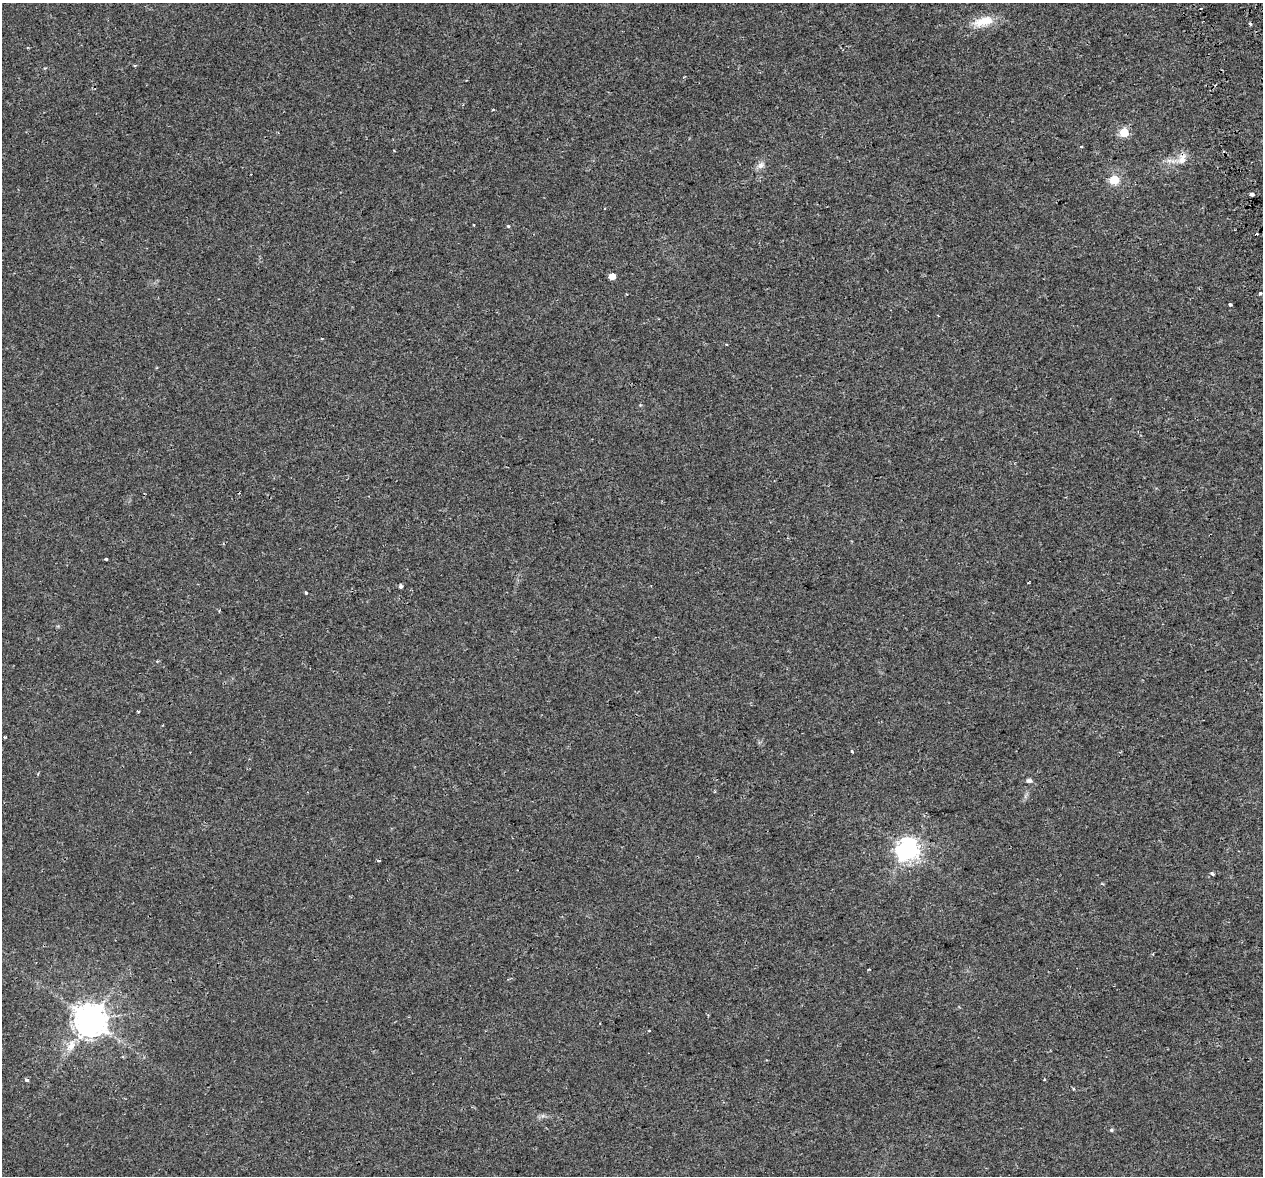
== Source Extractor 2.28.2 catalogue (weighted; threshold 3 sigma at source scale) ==
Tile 10 of 4 x 4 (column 2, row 3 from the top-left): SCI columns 1319-2579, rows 1279-2452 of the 5157 x 4856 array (HDU 1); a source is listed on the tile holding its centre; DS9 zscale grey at full resolution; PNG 1265 x 1178 px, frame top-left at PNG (2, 3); no overlay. Shown black and unused: <1% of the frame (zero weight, under 2 of 3 exposures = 3% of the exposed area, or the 3 px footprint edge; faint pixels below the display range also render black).
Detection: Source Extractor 2.28.2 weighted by HDU 2 'WHT'; one run over the whole footprint, this tile lists its part. Background 0.00668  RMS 0.0029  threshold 0.0129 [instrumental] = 3 sigma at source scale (4.5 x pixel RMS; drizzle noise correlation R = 1.50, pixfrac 1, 0.0396/0.0396 arcsec/px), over >= 5 px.
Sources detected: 36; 2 cosmic-ray / hot-pixel residue — not listed; the other 34 listed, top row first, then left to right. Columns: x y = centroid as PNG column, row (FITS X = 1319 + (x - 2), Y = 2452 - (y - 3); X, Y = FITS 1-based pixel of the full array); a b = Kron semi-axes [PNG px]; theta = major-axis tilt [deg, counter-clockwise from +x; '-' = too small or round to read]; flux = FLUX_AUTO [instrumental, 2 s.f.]
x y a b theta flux
984 21 29 12 18 5.6
1250 23 3 3 - 0.7
135 65 4 3 - 0.35
1124 132 5 5 - 13
1081 147 3 3 - 0.32
1182 159 16 11 56 3
761 165 11 8 37 1.4
1114 179 6 6 - 7.3
1251 194 4 3 - 1.7
605 209 3 2 - 0.34
474 225 3 2 - 0.21
508 226 3 3 - 0.38
612 276 5 4 - 3
1260 293 4 3 - 0.47
626 294 4 2 - 0.2
1230 304 3 3 - 0.54
938 316 3 2 - 0.2
106 559 3 3 - 0.73
400 586 5 4 - 0.59
306 593 3 3 - 0.46
138 711 3 3 - 0.31
4 737 3 2 - 0.37
852 751 3 3 - 0.61
1029 781 7 5 -19 0.72
714 792 4 3 - 0.25
907 850 8 7 - 190
378 860 3 2 - 0.39
1212 874 4 3 - 0.51
91 1020 9 9 - 540
71 1045 18 10 66 3.7
26 1080 6 4 -26 0.48
1044 1080 4 3 - 0.26
1073 1089 4 3 - 0.35
1111 1130 5 4 - 0.38